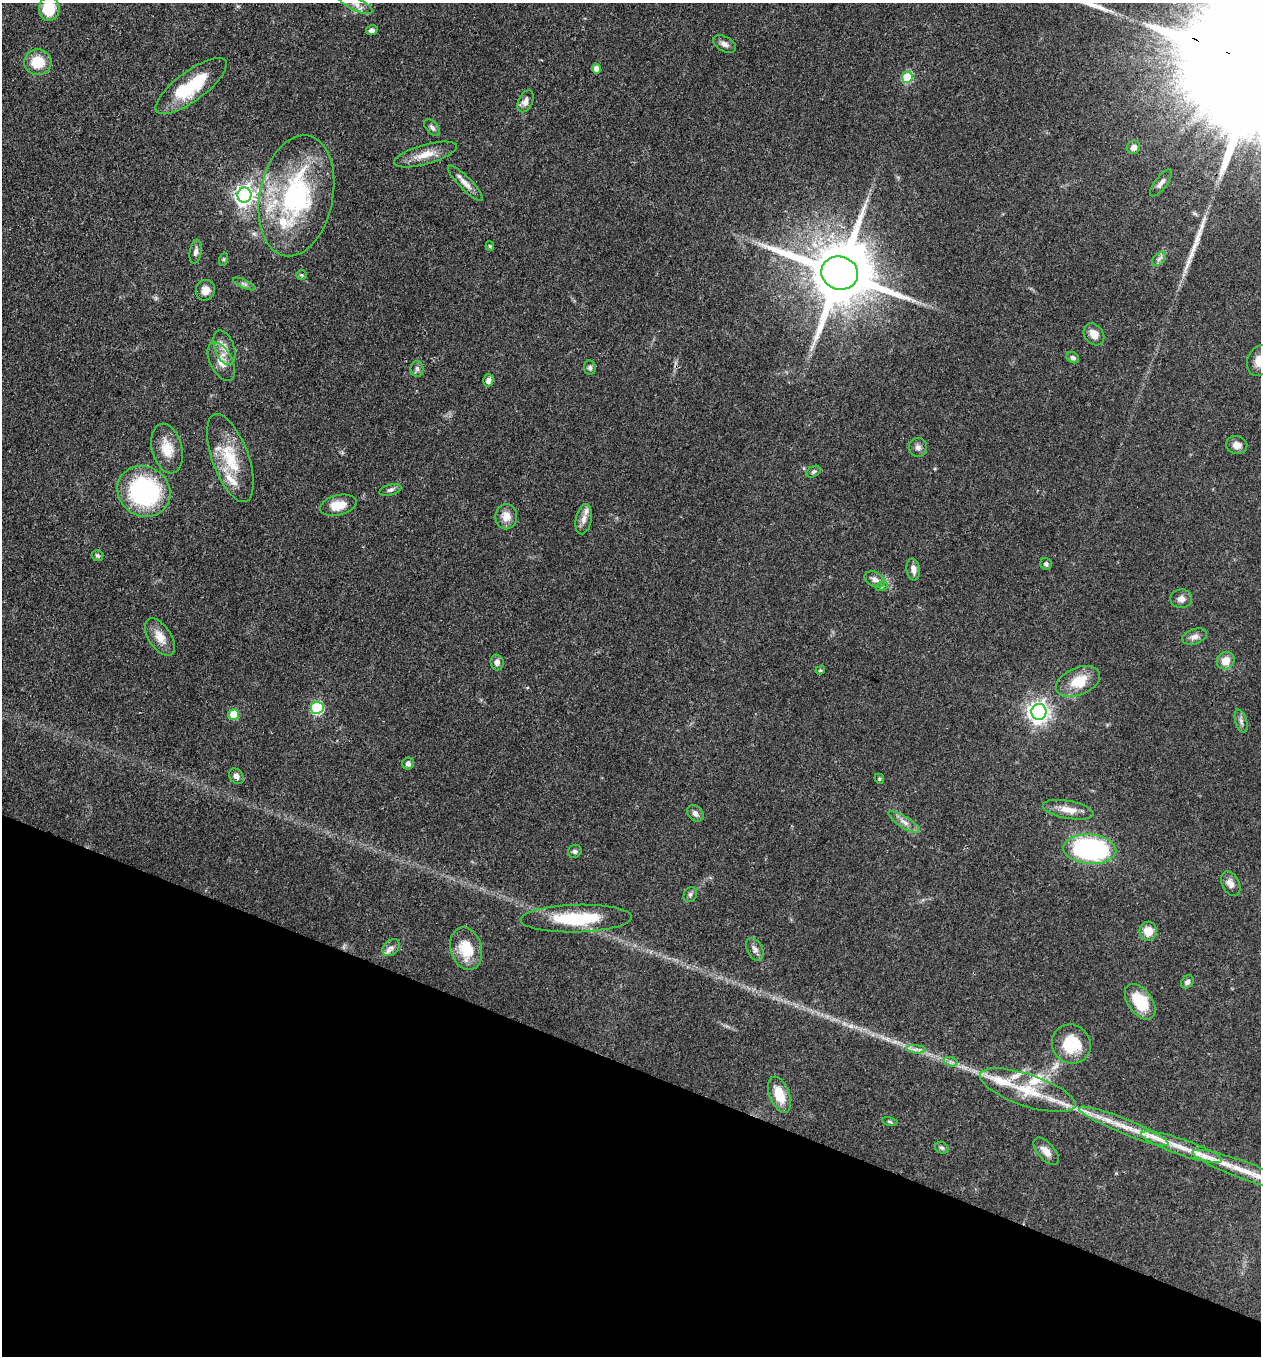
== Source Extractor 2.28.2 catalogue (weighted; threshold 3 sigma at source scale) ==
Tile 15 of 4 x 4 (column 3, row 4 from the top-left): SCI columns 2648-3906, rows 2-1355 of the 5425 x 5418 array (HDU 1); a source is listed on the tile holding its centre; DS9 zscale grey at full resolution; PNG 1263 x 1358 px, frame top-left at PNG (2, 3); each listed source drawn as its Kron ellipse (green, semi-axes under 4 px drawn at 4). Shown black and unused: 21% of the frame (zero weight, under 3 of 4 exposures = <1% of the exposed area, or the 3 px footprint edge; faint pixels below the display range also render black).
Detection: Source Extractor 2.28.2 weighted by HDU 2 'WHT'; one run over the whole footprint, this tile lists its part. Background 0.0712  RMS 0.0054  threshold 0.0241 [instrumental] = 3 sigma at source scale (4.5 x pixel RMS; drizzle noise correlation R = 1.50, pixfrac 1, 0.05/0.05 arcsec/px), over >= 5 px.
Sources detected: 100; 2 inside a brighter object's white glare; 2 long thin detections or spike segments (spike, bleed or trail) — neither listed nor drawn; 10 inside a brighter listed object's ellipse — not listed separately; the other 86 listed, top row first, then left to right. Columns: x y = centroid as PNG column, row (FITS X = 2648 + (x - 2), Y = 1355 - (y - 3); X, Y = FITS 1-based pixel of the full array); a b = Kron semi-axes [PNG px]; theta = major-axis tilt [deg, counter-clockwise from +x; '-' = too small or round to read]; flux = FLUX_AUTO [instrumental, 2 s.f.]
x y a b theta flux
356 4 18 6 -26 3.2
49 9 12 10 84 18
372 30 6 5 - 1.9
724 44 12 7 -29 2.4
38 62 14 13 - 13
596 69 5 4 - 4.4
907 77 5 5 - 27
191 86 43 15 36 29
525 101 12 7 64 3
432 127 10 6 -48 1.9
1134 147 7 6 - 2.7
425 154 32 9 16 8.8
465 183 24 6 -45 4.4
1161 183 16 6 53 2.6
244 195 7 7 - 270
296 196 61 36 79 88
490 246 4 4 - 0.61
196 252 12 6 80 2.2
224 259 6 4 71 0.81
1159 259 8 5 46 1.5
840 273 18 16 -18 5300
301 275 5 4 - 0.74
244 284 12 4 -25 1.4
205 290 10 9 - 4.4
1094 334 12 9 -52 5
224 348 18 9 -70 5.2
1073 358 6 5 - 1.5
1259 360 16 12 70 6.2
221 362 21 11 -63 7.3
590 368 7 6 - 1.4
417 369 8 6 -88 1.5
488 380 6 5 - 2.6
1237 445 11 9 -8 3.4
918 447 9 9 - 2.2
167 448 25 15 -75 10
230 458 46 18 -70 23
813 472 7 5 29 1.1
390 490 11 5 16 1.6
144 491 27 24 -32 82
338 505 19 10 14 9.6
506 517 13 10 89 5.6
584 519 15 8 79 3.7
97 556 6 5 - 1
1046 564 6 5 - 1.3
913 569 11 6 -81 2.9
875 579 11 7 -28 2.8
882 586 6 4 20 0.75
1181 599 11 9 2 3.1
160 637 21 11 -57 7.1
1194 637 13 7 18 2.9
1226 661 9 8 - 6.7
497 662 8 6 -87 2.1
820 670 5 3 - 0.67
1078 681 23 13 23 12
317 708 6 6 - 57
1039 712 8 7 - 310
234 715 5 5 - 20
1241 721 12 5 -74 1.9
408 763 6 6 - 1.9
236 776 8 6 -51 2.2
879 779 5 4 - 0.72
1068 810 26 9 -10 6.9
695 813 9 7 -47 2.5
904 822 18 5 -32 3.6
1090 849 26 15 -4 96
575 851 7 6 - 1.2
1231 884 13 8 -61 3.4
690 895 8 6 60 1.4
576 919 55 14 1 31
1148 931 9 9 - 6.9
391 948 10 7 45 2.3
466 949 21 15 -74 16
755 949 12 7 -64 2.5
1187 982 7 5 50 1.6
1140 1002 20 12 -54 20
1071 1044 20 19 - 21
916 1049 10 4 -5 1.7
951 1062 7 4 -18 1.5
1028 1090 50 16 -19 25
779 1095 19 10 -69 13
890 1121 8 4 -9 0.87
1124 1126 48 7 -22 14
1182 1147 43 8 -19 13
942 1148 7 5 -29 1.1
1046 1151 17 8 -48 4.7
1243 1170 53 8 -20 19
Isophote crosses this tile's border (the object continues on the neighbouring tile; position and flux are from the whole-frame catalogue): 3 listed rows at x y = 356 4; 49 9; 1259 360